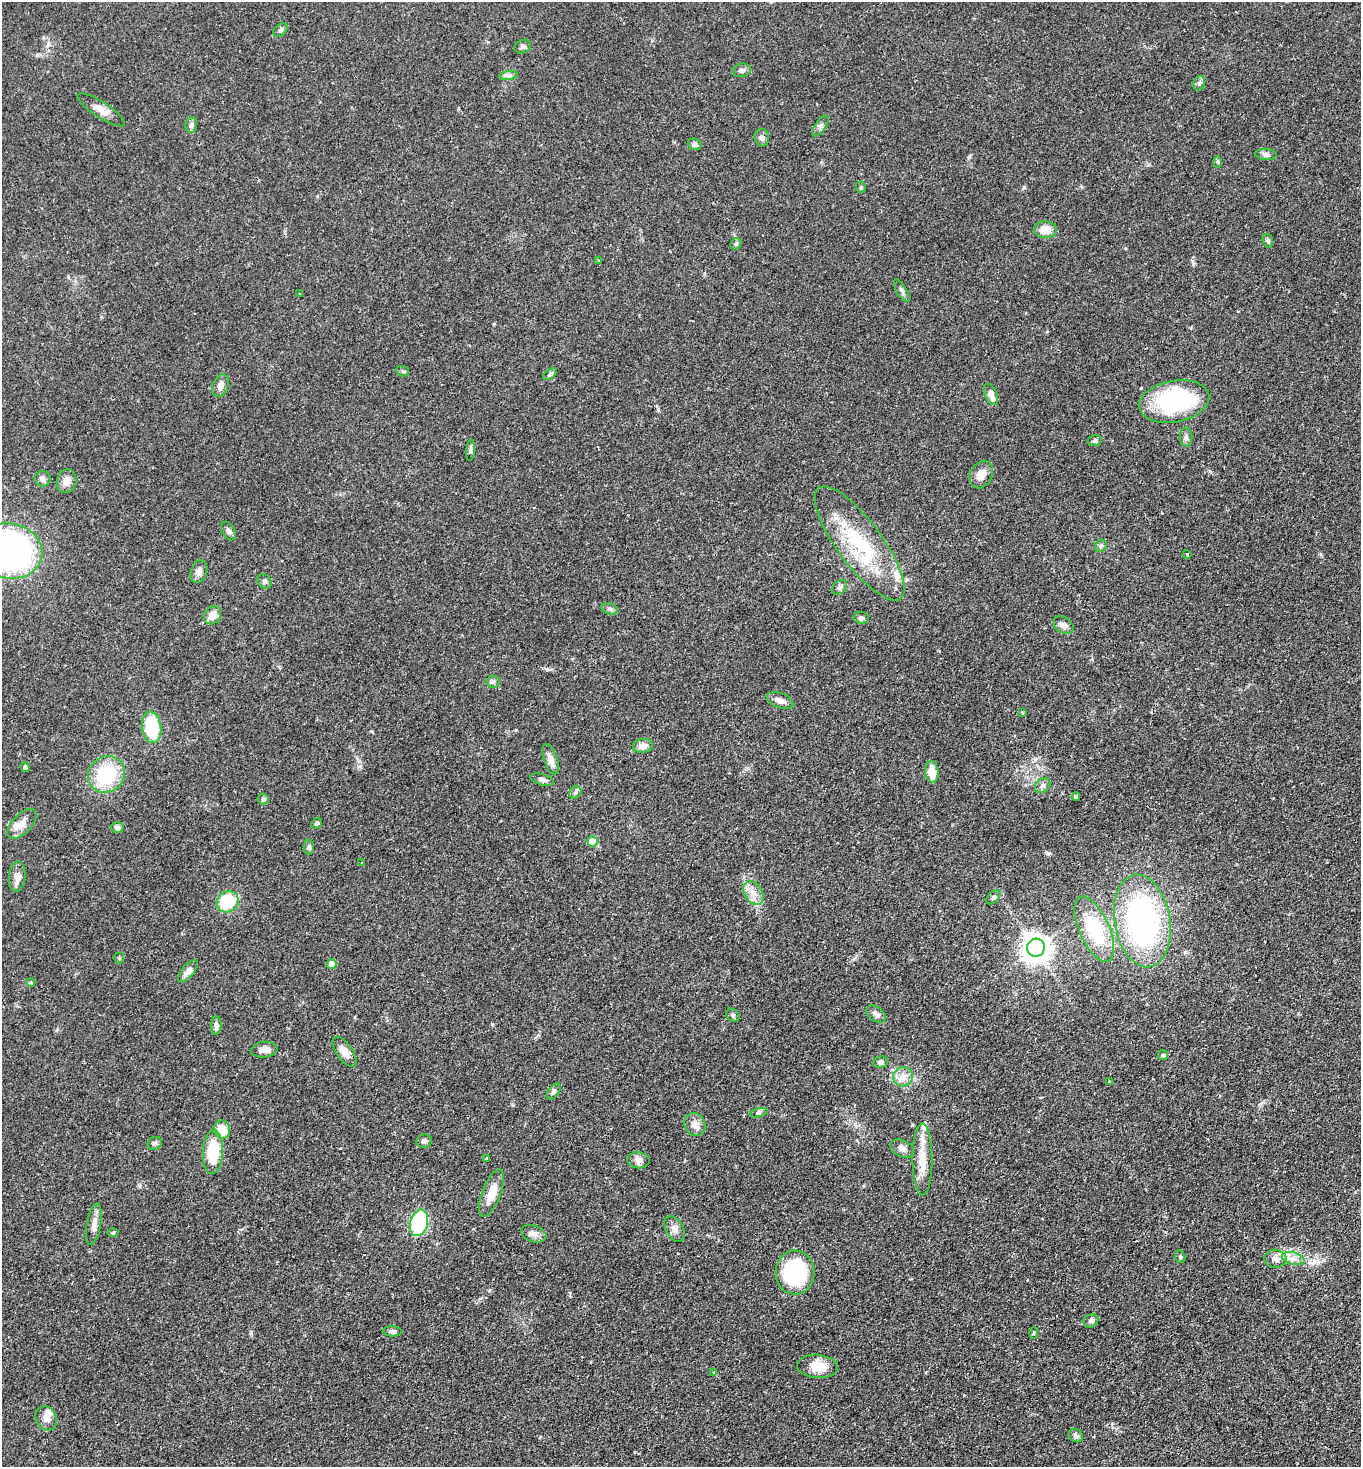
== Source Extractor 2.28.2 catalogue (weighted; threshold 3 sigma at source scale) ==
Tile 6 of 4 x 4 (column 2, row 2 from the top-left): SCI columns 1547-2905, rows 2980-4444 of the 5949 x 5957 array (HDU 1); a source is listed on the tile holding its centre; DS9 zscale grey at full resolution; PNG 1363 x 1469 px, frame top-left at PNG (2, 2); each listed source drawn as its Kron ellipse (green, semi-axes under 4 px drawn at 4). Shown black and unused: <1% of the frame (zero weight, under 2 of 3 exposures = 4% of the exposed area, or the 3 px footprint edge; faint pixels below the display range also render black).
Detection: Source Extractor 2.28.2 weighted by HDU 2 'WHT'; one run over the whole footprint, this tile lists its part. Background 0.0978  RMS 0.0055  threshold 0.0249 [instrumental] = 3 sigma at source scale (4.5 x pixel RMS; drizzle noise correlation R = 1.50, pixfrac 1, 0.05/0.05 arcsec/px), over >= 5 px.
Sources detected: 115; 1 inside a brighter object's white glare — neither listed nor drawn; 4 inside a brighter listed object's ellipse — not listed separately; the other 110 listed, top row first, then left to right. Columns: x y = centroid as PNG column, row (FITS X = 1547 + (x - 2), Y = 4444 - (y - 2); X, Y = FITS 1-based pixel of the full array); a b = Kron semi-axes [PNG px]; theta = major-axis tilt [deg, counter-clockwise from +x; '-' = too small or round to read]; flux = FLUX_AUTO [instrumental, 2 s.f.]
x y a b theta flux
281 30 8 5 42 1.2
523 47 8 6 22 1.5
742 70 9 6 13 1.7
508 75 9 4 7 1.4
1199 83 7 5 70 1.2
101 110 27 8 -33 4.9
191 125 8 5 81 1.5
820 126 12 5 56 1.6
762 138 9 7 -79 2.1
695 144 7 5 -21 1.6
1266 154 10 5 -4 1.7
1218 162 6 4 -90 0.67
861 187 6 4 -72 0.85
1045 230 11 8 0 7.1
1268 241 7 5 -73 1
736 244 6 5 - 0.78
599 261 3 2 - 0.42
902 291 13 5 -59 1.4
299 294 3 2 - 0.56
403 371 6 5 - 0.83
550 374 8 4 37 1
220 386 12 8 69 3
991 394 11 6 -66 4.4
1174 401 35 21 11 63
1186 437 9 6 90 1.7
1095 441 7 5 13 1.2
471 450 10 4 85 1.2
981 475 14 11 62 5.1
42 479 8 7 - 1.8
66 481 12 9 77 4.1
228 531 10 6 -60 1.5
860 543 69 22 -53 44
1101 546 6 5 - 0.98
10 551 33 27 -12 180
1187 554 4 3 - 0.68
199 572 12 8 68 3
265 581 8 6 -50 1.2
839 587 9 6 42 1.4
610 609 9 5 -19 1.3
212 615 10 8 50 5.2
861 618 7 6 - 1.7
1063 625 11 7 -30 2.7
493 682 6 6 - 1.2
780 700 14 7 -21 3.1
1022 713 4 3 - 0.66
152 727 16 9 -84 25
643 746 10 7 7 3.5
551 759 16 7 -72 4.1
25 767 5 4 - 1.1
932 772 11 6 -83 8.3
106 774 19 17 43 32
542 780 12 5 -16 1.7
1043 785 8 6 44 1.9
575 792 7 5 46 1.2
1076 797 4 3 - 1.9
263 799 5 5 - 1
316 823 6 5 - 0.85
22 824 18 9 46 4.8
117 827 6 5 - 1.3
593 841 5 5 - 10
309 847 8 5 90 1.2
362 862 3 2 - 0.55
17 877 15 8 85 4.7
753 893 13 8 -57 4.4
993 897 8 5 45 1.2
228 902 11 10 - 22
1142 921 47 28 -81 120
1094 929 35 15 -66 32
1036 948 9 9 - 600
119 958 5 5 - 0.79
332 964 5 4 - 5.8
188 971 13 6 50 3
31 982 4 4 - 0.54
876 1014 11 7 -38 2
733 1015 7 5 -44 1.1
216 1025 9 5 85 1.9
264 1050 13 8 5 3.4
344 1052 17 8 -55 4.5
1163 1055 5 5 - 0.76
881 1062 7 6 - 1.6
903 1077 10 9 - 3.8
1109 1081 3 3 - 1.1
554 1091 9 5 54 1.5
759 1113 9 3 13 1
695 1125 12 10 -61 4.3
222 1129 9 8 - 9.6
424 1141 8 6 8 1.6
155 1143 7 6 - 1.3
902 1148 12 8 -25 2.6
213 1152 22 10 87 23
486 1158 3 3 - 0.69
922 1159 36 10 -89 10
638 1160 11 8 -6 2.5
491 1193 25 9 69 8.7
419 1223 13 8 74 56
94 1224 21 7 80 3.5
675 1229 14 8 -59 3.2
113 1233 6 4 1 0.67
534 1234 13 8 -17 3.2
1180 1257 6 5 - 0.88
1275 1259 11 9 -3 3.1
1293 1259 11 6 -16 3.1
795 1272 22 19 -89 58
1091 1321 8 6 31 1.6
392 1331 9 5 -2 1.4
1034 1333 5 3 - 0.52
818 1366 20 11 -5 9.4
713 1372 3 3 - 0.44
46 1418 13 10 -61 3.4
1076 1436 7 6 - 1.6
Isophote crosses this tile's border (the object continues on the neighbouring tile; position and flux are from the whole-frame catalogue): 1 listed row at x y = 10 551
Unlisted compact peaks at least as high as the median listed source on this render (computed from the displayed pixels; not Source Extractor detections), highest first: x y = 1024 187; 1048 854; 516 730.